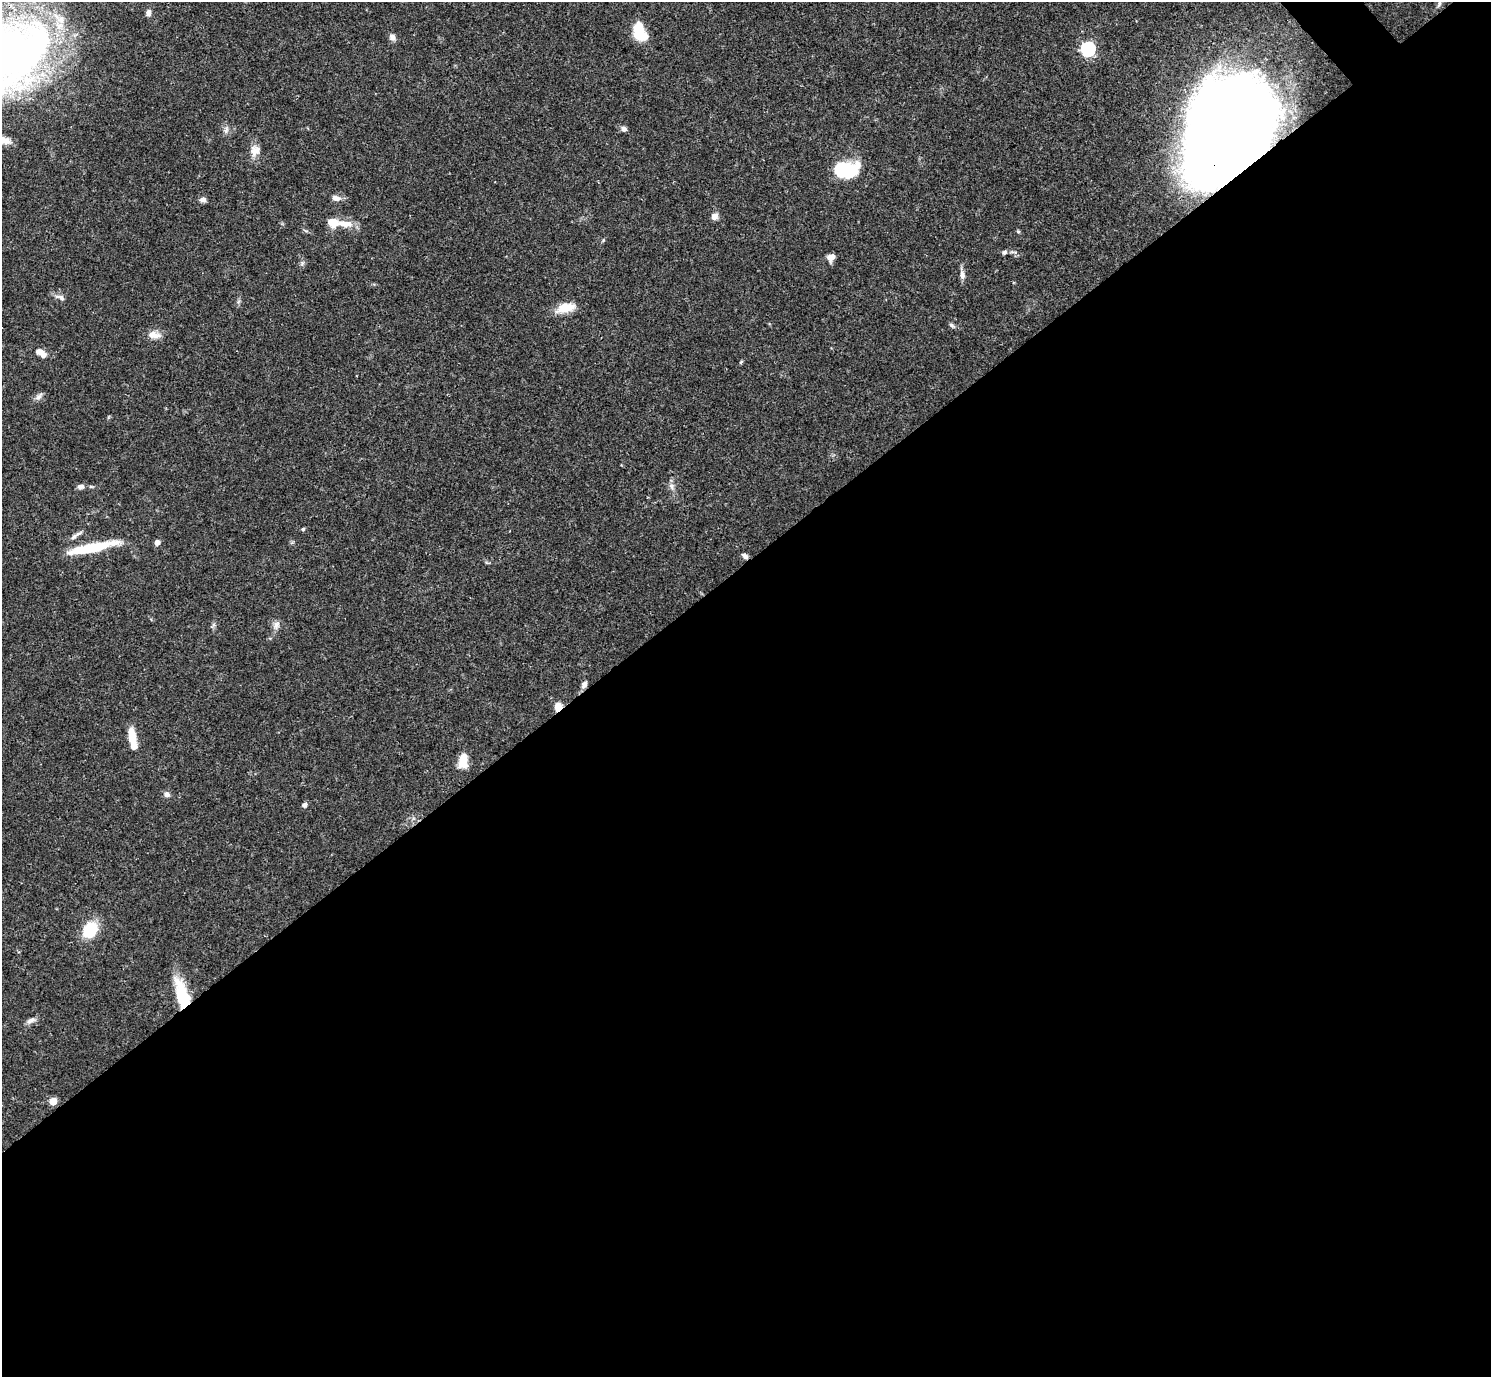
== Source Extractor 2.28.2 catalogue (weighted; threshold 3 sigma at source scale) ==
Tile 15 of 4 x 4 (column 3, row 4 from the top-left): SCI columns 2980-4468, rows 159-1533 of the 5961 x 5958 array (HDU 1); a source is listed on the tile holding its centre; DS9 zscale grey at full resolution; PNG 1493 x 1379 px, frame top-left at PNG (2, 2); no overlay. Shown black and unused: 59% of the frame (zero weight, under 3 of 4 exposures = <1% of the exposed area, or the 3 px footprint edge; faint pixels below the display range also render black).
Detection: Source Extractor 2.28.2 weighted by HDU 2 'WHT'; one run over the whole footprint, this tile lists its part. Background 0.0408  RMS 0.0026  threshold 0.0118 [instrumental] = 3 sigma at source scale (4.5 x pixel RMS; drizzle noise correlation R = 1.50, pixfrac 1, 0.05/0.05 arcsec/px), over >= 5 px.
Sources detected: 48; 2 inside a brighter object's white glare — not listed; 1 inside a brighter listed object's ellipse — not listed separately; the other 45 listed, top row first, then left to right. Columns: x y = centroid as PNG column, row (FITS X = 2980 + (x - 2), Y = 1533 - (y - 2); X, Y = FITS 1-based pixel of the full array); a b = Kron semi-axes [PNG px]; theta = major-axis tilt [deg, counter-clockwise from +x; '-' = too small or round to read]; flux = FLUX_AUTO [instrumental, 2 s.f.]
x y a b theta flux
1439 4 11 4 67 0.64
148 13 8 6 82 1.1
639 29 18 11 87 6.9
392 37 9 7 -49 1.1
1088 49 6 6 - 52
1228 128 75 60 64 490
624 129 7 6 - 0.92
226 130 9 6 64 0.85
2 140 16 8 0 2.9
255 150 14 12 63 2.4
845 170 16 10 0 27
336 198 12 7 -9 1.3
203 199 8 6 0 0.96
714 216 8 7 - 1.4
333 223 11 9 -22 3.9
344 224 24 9 -5 3.8
1018 232 5 4 - 0.36
1004 252 7 6 - 0.61
831 257 8 7 - 1.8
962 275 11 7 -83 1.3
60 297 14 6 -18 1.2
565 308 23 11 15 4.6
952 325 10 5 -37 0.62
154 335 17 9 -4 2.3
40 353 13 7 -33 2.4
39 396 12 6 44 1
672 486 10 6 -53 1.1
81 487 8 6 10 1.1
91 487 6 4 -18 0.34
303 529 5 4 - 0.37
74 537 11 5 37 1
157 542 7 6 - 1
96 547 53 10 13 11
745 556 8 5 -37 0.91
276 625 12 8 72 1.3
584 685 8 6 68 1.2
558 707 8 6 70 3.4
132 737 19 7 -84 4.7
463 761 15 9 81 4.9
167 794 7 7 - 1
304 805 6 5 - 0.83
90 930 13 11 50 11
182 995 33 12 -73 13
31 1020 13 6 24 1.1
53 1101 5 5 - 5.9
Overlapping masked pixels (flux is a lower limit): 5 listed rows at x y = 1228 128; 745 556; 584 685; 558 707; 182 995
Isophote crosses this tile's border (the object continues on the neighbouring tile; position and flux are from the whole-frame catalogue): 1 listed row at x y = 2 140